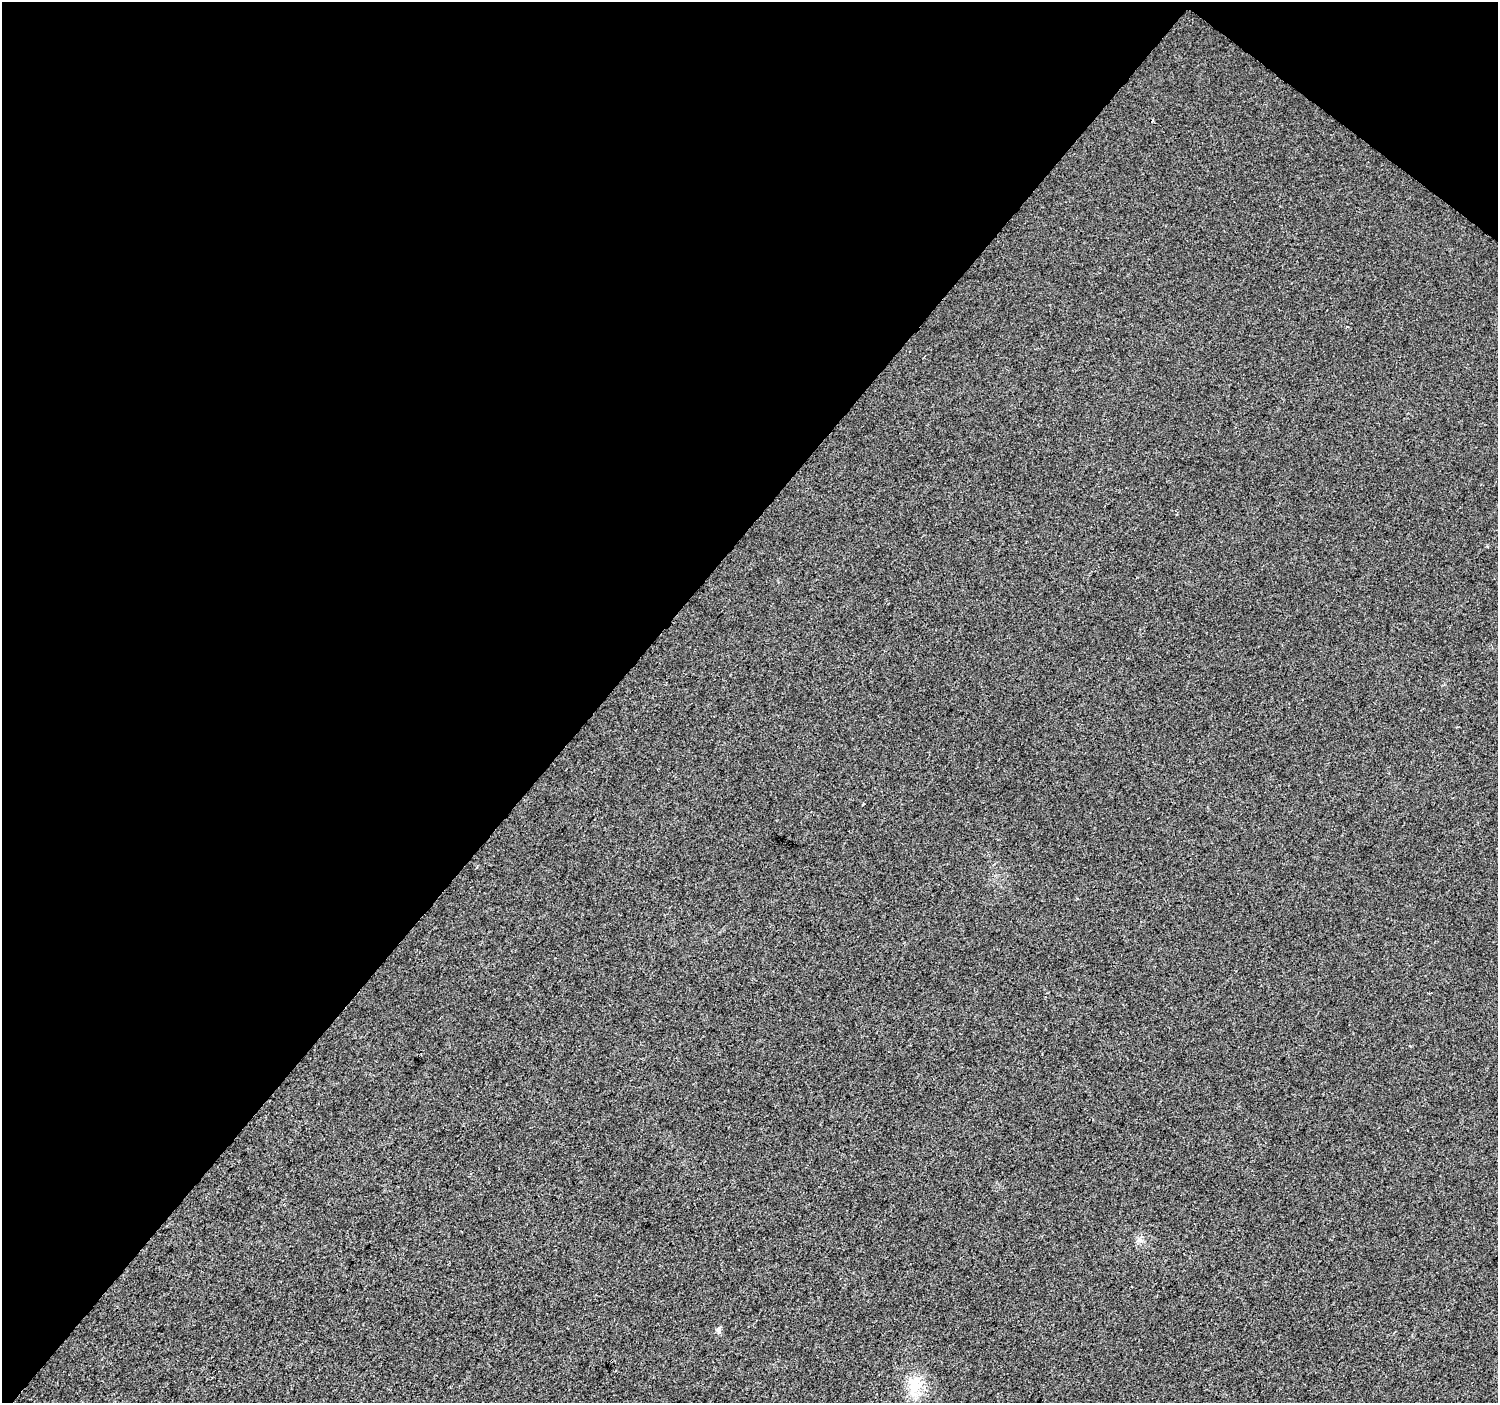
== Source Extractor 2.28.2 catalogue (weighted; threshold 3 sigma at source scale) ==
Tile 2 of 4 x 4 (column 2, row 1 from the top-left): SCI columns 1502-2997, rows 4445-5845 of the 5990 x 6020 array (HDU 1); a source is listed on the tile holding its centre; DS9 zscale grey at full resolution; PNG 1500 x 1405 px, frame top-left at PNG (2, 2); no overlay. Shown black and unused: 42% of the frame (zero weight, under 2 of 3 exposures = <1% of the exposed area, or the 3 px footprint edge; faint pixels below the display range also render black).
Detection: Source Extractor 2.28.2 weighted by HDU 2 'WHT'; one run over the whole footprint, this tile lists its part. Background 0.00681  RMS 0.0057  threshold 0.0258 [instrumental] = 3 sigma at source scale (4.5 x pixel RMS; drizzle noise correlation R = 1.50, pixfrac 1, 0.0396/0.0396 arcsec/px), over >= 5 px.
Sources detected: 5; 1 cosmic-ray / hot-pixel residue — not listed; the other 4 listed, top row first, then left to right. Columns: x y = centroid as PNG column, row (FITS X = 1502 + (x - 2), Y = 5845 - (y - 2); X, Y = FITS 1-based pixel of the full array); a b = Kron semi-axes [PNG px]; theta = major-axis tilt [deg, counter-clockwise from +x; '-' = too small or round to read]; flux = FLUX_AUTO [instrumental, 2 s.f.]
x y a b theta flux
863 804 3 2 - 0.58
1140 1240 9 6 -1 2
718 1330 9 5 -85 1.5
914 1384 28 20 76 15